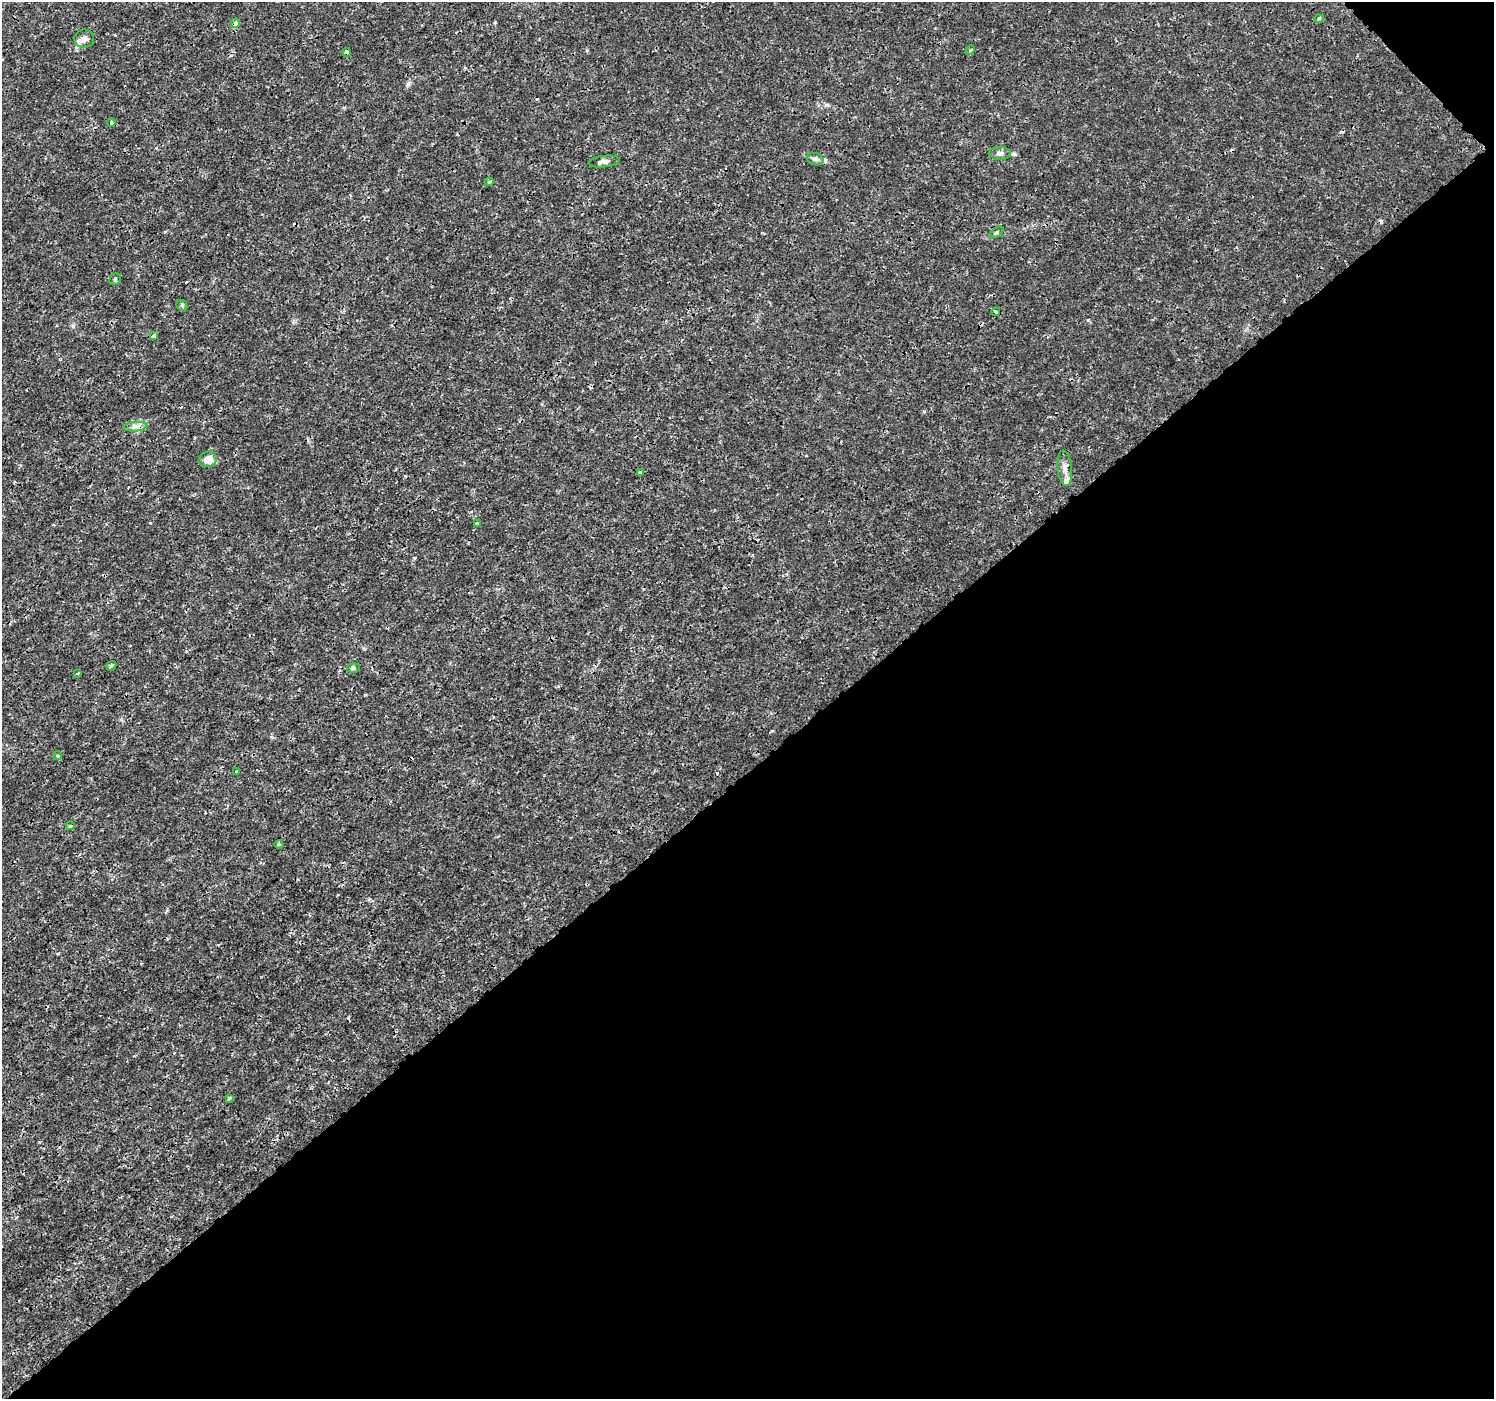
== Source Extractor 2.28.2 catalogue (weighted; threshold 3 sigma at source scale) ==
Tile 12 of 4 x 4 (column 4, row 3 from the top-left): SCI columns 4522-6013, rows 1584-2980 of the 6065 x 6025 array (HDU 1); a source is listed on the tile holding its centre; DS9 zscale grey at full resolution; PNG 1496 x 1401 px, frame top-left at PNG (2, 2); each listed source drawn as its Kron ellipse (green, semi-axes under 4 px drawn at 4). Shown black and unused: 46% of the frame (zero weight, under 3 of 4 exposures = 5% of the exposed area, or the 3 px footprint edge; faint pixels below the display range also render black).
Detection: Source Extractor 2.28.2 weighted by HDU 2 'WHT'; one run over the whole footprint, this tile lists its part. Background 0.00109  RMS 8.0e-04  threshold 0.0036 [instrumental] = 3 sigma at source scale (4.5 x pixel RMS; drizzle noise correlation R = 1.50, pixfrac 1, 0.0396/0.0396 arcsec/px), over >= 5 px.
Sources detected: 36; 6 cosmic-ray / hot-pixel residue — neither listed nor drawn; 2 inside a brighter listed object's ellipse — not listed separately; the other 28 listed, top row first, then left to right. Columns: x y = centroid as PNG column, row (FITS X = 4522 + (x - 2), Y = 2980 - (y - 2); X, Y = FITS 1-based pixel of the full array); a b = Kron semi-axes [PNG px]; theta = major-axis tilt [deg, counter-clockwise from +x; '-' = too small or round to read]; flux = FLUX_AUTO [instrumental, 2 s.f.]
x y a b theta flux
1319 18 4 4 - 0.28
235 23 5 4 - 0.4
84 39 10 9 - 0.39
970 50 5 4 - 0.11
347 52 4 3 - 0.22
111 123 4 4 - 0.16
1000 153 11 6 1 0.32
815 159 8 6 -15 0.24
604 162 15 5 7 0.39
489 182 4 3 - 0.19
997 232 8 4 35 0.14
115 279 6 5 - 0.11
182 305 6 5 - 0.12
996 312 4 3 - 0.35
154 335 4 3 - 0.38
135 427 12 4 5 0.38
208 459 9 7 20 0.76
1065 468 18 7 -84 0.52
640 472 3 3 - 0.19
477 523 4 3 - 0.44
111 666 5 4 - 0.19
353 668 6 5 - 0.15
77 673 3 3 - 0.098
58 756 4 4 - 0.15
237 772 3 3 - 0.086
70 826 4 4 - 0.15
279 844 4 3 - 0.076
229 1098 3 3 - 0.32
Overlapping masked pixels (flux is a lower limit): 3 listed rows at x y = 235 23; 347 52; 996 312
Unlisted compact peaks at least as high as the median listed source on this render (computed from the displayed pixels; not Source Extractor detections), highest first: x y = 408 84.